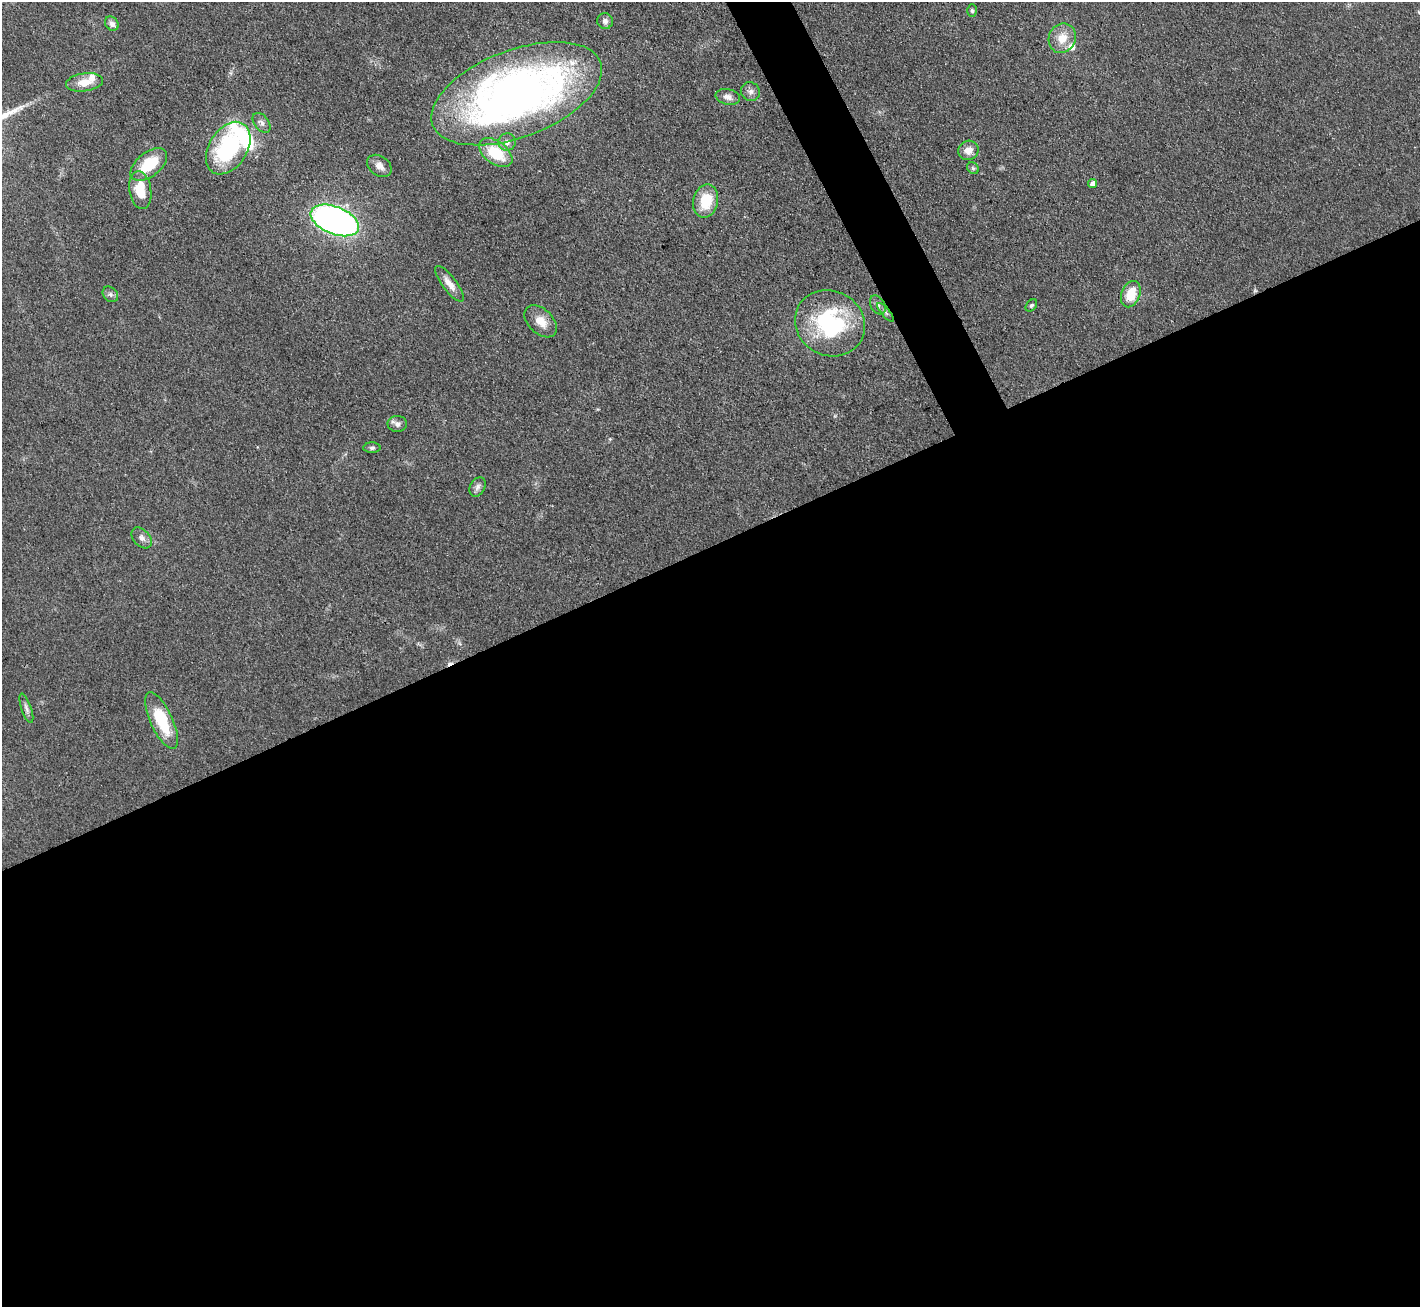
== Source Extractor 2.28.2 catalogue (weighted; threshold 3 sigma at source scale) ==
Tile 15 of 4 x 4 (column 3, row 4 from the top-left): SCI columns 2837-4254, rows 152-1456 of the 5672 x 5659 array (HDU 1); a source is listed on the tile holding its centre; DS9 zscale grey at full resolution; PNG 1422 x 1309 px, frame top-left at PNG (2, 2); each listed source drawn as its Kron ellipse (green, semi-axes under 4 px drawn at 4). Shown black and unused: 60% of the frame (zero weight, under 3 of 4 exposures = <1% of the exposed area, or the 3 px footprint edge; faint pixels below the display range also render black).
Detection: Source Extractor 2.28.2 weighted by HDU 2 'WHT'; one run over the whole footprint, this tile lists its part. Background 0.0921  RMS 0.0064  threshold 0.0286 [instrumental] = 3 sigma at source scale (4.5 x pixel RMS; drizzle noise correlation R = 1.50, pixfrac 1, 0.05/0.05 arcsec/px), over >= 5 px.
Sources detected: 38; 1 cosmic-ray / hot-pixel residue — neither listed nor drawn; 3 inside a brighter listed object's ellipse — not listed separately; the other 34 listed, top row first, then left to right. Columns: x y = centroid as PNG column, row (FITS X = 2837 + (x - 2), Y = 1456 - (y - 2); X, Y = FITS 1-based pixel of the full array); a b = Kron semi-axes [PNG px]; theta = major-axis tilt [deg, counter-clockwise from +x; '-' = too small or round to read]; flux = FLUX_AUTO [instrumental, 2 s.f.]
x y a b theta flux
972 11 6 5 - 1.1
605 21 8 8 - 2.5
112 24 8 6 -50 3.4
1062 38 15 13 60 11
84 82 18 9 8 9.2
750 92 10 9 - 2.9
517 94 90 43 21 420
728 97 12 7 -12 3.6
261 123 11 7 -51 2.8
507 142 9 8 - 3.1
228 148 29 19 57 73
968 150 10 9 - 5.9
496 153 19 11 -37 24
149 165 21 12 38 24
379 166 13 9 -36 4.7
973 168 6 5 - 1.1
1093 183 4 4 - 4
140 190 19 11 -81 16
706 201 17 12 78 19
335 220 25 13 -22 280
449 284 22 7 -53 6.4
110 294 9 6 -45 2
1131 294 14 9 67 15
878 305 10 7 -61 2.4
1031 305 7 5 49 1.2
885 312 12 4 -50 1.9
541 321 19 12 -44 9.1
830 323 36 32 -30 74
397 424 10 8 -2 3.1
372 448 8 5 0 1.6
477 487 10 7 59 2.8
142 538 12 8 -47 3.3
26 708 15 5 -71 2.4
162 721 31 11 -65 30